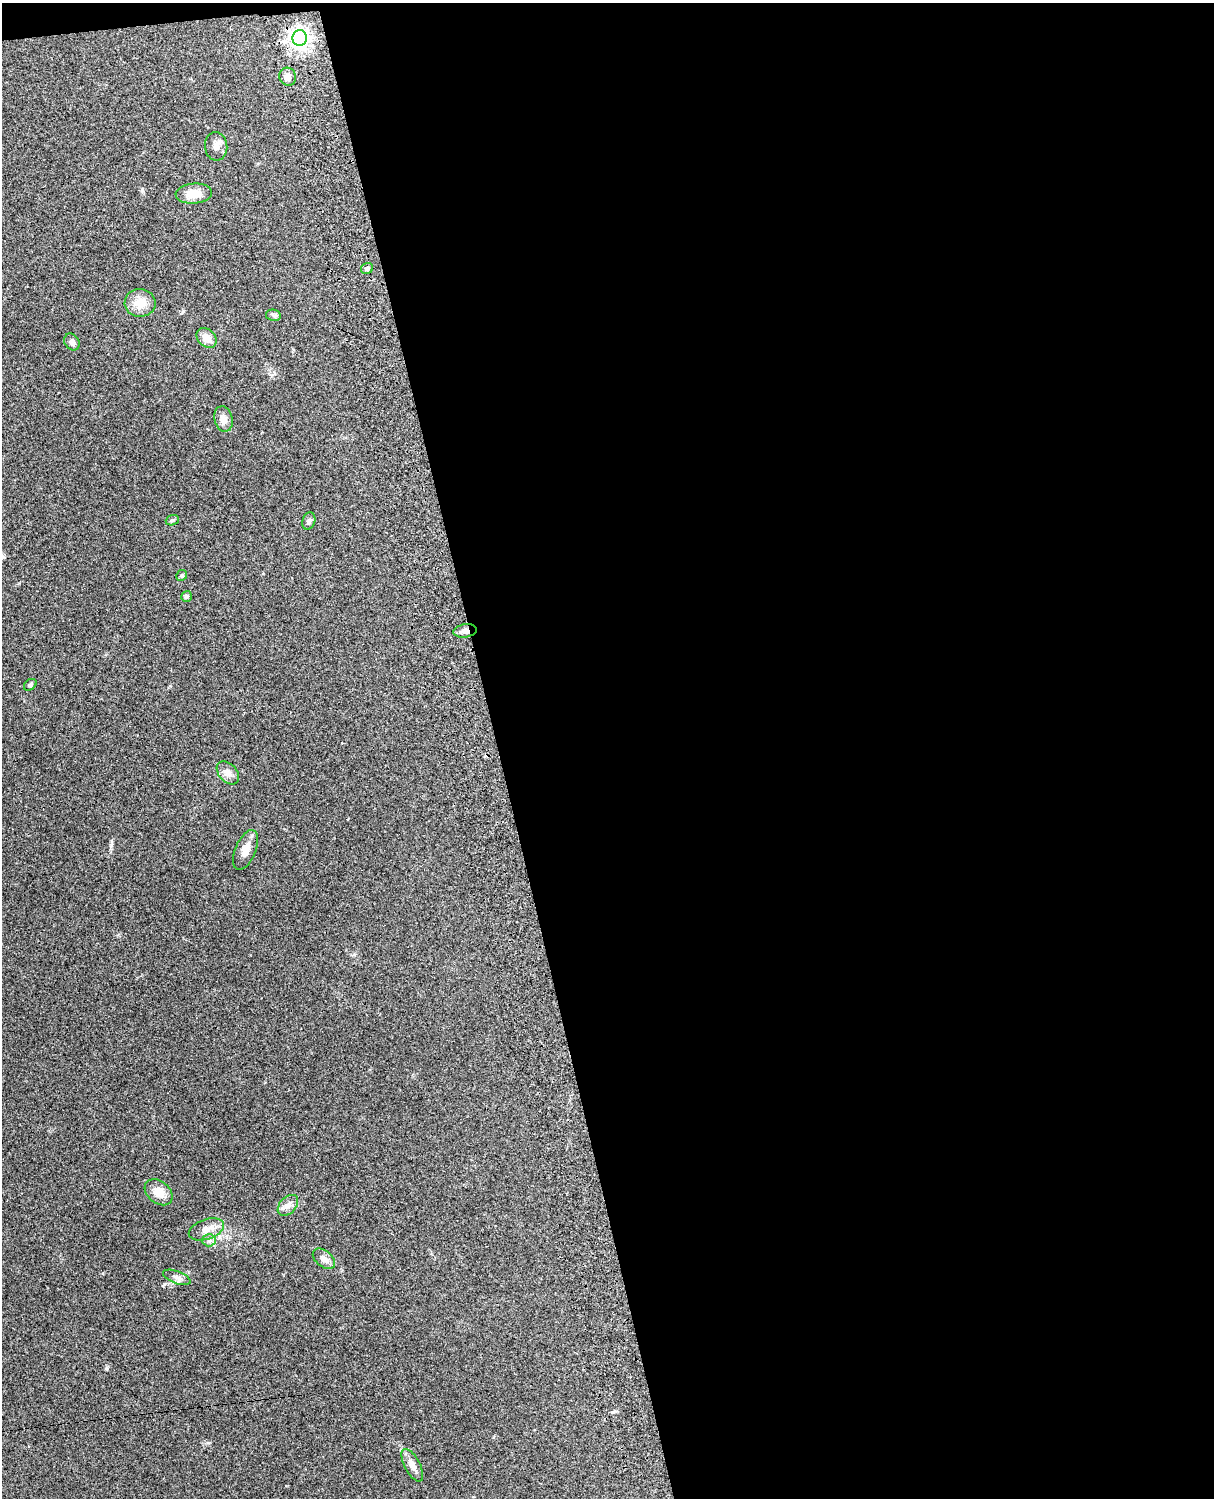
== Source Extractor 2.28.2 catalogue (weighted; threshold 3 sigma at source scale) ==
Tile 4 of 4 x 3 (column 4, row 1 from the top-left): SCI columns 3756-4967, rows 3154-4649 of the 5088 x 4925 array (HDU 1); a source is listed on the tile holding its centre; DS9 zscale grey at full resolution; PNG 1216 x 1500 px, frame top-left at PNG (2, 3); each listed source drawn as its Kron ellipse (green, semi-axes under 4 px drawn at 4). Shown black and unused: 60% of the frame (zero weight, under 3 of 4 exposures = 6% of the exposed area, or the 3 px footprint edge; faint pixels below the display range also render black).
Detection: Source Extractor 2.28.2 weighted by HDU 2 'WHT'; one run over the whole footprint, this tile lists its part. Background 0.279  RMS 0.0092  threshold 0.0413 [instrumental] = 3 sigma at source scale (4.5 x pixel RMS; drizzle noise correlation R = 1.50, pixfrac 1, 0.05/0.05 arcsec/px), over >= 5 px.
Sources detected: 25; all 25 listed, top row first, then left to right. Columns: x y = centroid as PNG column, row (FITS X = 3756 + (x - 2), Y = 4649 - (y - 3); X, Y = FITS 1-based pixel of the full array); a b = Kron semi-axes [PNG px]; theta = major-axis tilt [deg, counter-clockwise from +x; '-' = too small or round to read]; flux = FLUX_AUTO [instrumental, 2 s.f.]
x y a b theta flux
300 38 8 7 - 550
288 77 9 8 - 5.4
216 146 14 11 -85 6
194 194 18 10 5 14
367 268 6 5 - 2.1
140 303 15 14 - 14
273 315 8 5 -10 1.9
206 338 11 8 -44 8.9
72 342 9 7 -56 3.5
223 419 13 9 -76 6.9
172 520 7 5 21 1.6
309 521 9 6 71 2.5
182 575 6 5 - 1.4
186 596 5 5 - 1.9
465 631 12 6 7 5.1
30 685 7 5 40 2
228 773 13 9 -47 6
246 850 21 10 67 9.3
159 1192 15 11 -41 11
288 1205 12 8 46 5.2
206 1229 18 10 19 9.2
209 1240 6 6 - 2.4
324 1259 13 8 -41 5
177 1277 14 6 -20 4.2
412 1465 18 7 -62 6.5
Overlapping masked pixels (flux is a lower limit): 1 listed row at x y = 465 631
Unlisted compact peaks at least as high as the median listed source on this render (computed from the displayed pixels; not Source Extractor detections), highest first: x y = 142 190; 208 1443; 354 955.